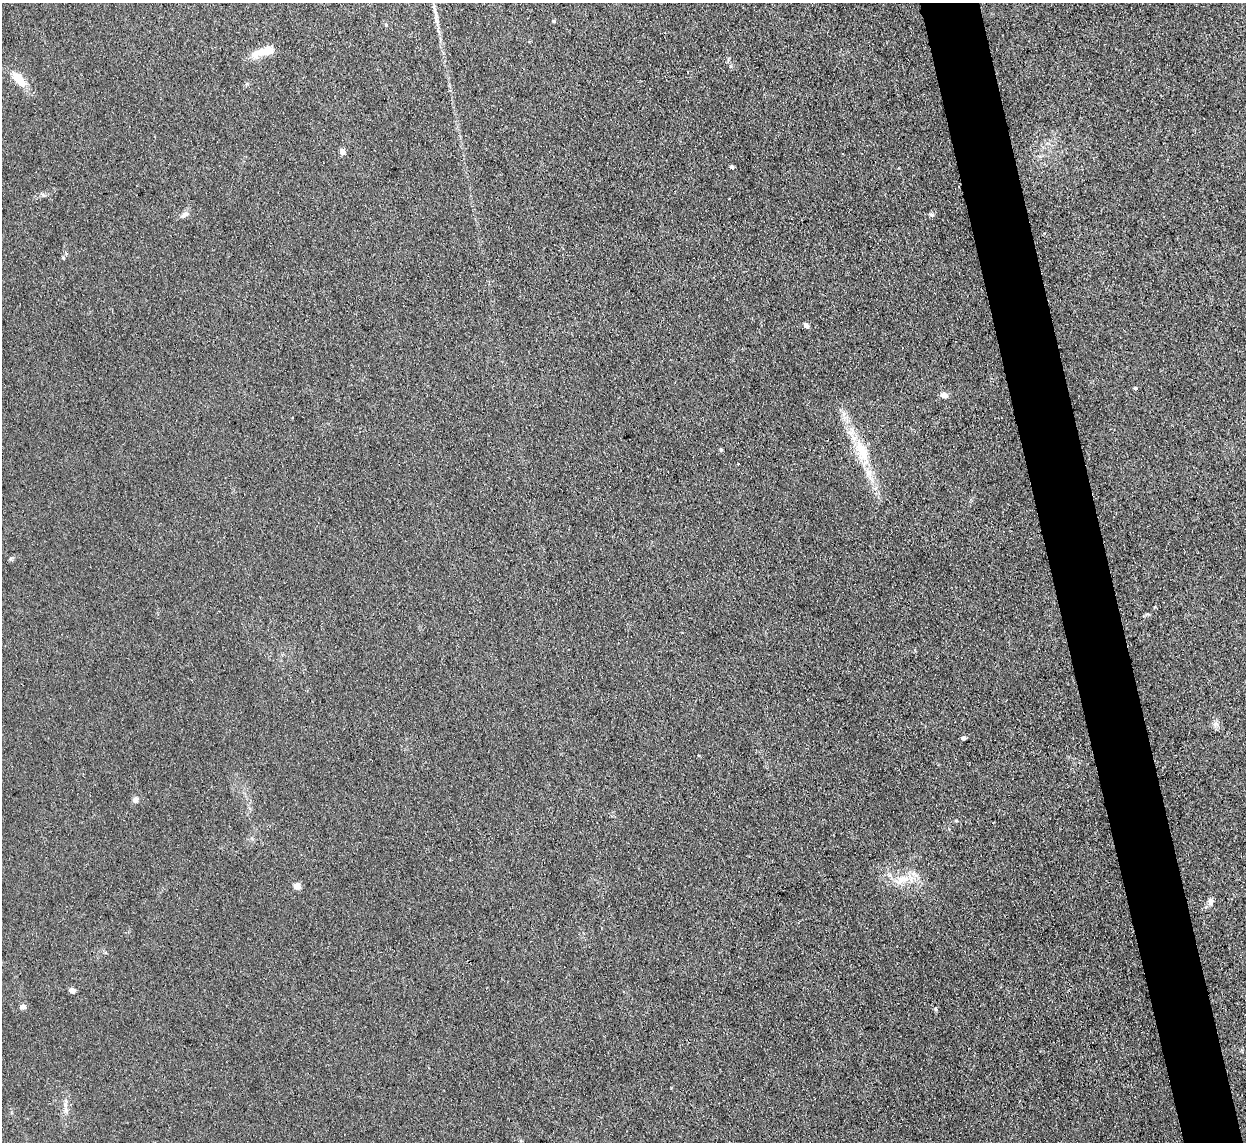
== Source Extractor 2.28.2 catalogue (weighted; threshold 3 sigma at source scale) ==
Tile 6 of 4 x 4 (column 2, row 2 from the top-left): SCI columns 1245-2488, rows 2538-3677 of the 4977 x 4957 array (HDU 1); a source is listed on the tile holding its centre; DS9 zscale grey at full resolution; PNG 1248 x 1144 px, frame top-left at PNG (2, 3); no overlay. Shown black and unused: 5% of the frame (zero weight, under 3 of 4 exposures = <1% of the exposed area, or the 3 px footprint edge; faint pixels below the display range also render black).
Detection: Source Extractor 2.28.2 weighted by HDU 2 'WHT'; one run over the whole footprint, this tile lists its part. Background 0.0975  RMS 0.0072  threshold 0.0325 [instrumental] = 3 sigma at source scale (4.5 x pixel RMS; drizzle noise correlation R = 1.50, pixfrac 1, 0.05/0.05 arcsec/px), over >= 5 px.
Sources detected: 27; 2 inside a brighter listed object's ellipse — not listed separately; the other 25 listed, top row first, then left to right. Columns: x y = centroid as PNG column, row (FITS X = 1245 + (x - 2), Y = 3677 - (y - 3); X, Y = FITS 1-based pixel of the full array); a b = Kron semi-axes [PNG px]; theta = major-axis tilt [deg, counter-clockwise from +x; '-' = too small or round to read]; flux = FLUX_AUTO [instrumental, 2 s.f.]
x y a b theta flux
554 21 4 3 - 1.1
386 25 5 3 - 0.76
268 50 15 11 22 7.9
19 79 20 10 -47 13
342 151 5 5 - 6
732 167 4 4 - 1.5
43 195 6 4 -44 1.2
184 214 11 7 40 3.1
931 215 6 4 -1 1.2
806 326 6 5 - 2.2
1135 388 5 4 - 1.1
944 395 8 7 - 3.5
721 450 5 3 - 0.79
862 453 37 16 -67 26
738 464 3 2 - 0.75
1216 724 9 6 -19 2.7
963 738 4 4 - 2.5
135 800 9 7 68 2.6
902 880 27 11 17 14
297 886 5 4 - 12
1211 901 9 8 - 2.8
72 990 6 5 - 3.7
23 1007 6 5 - 3.2
936 1009 5 3 - 0.91
65 1104 9 6 -76 3